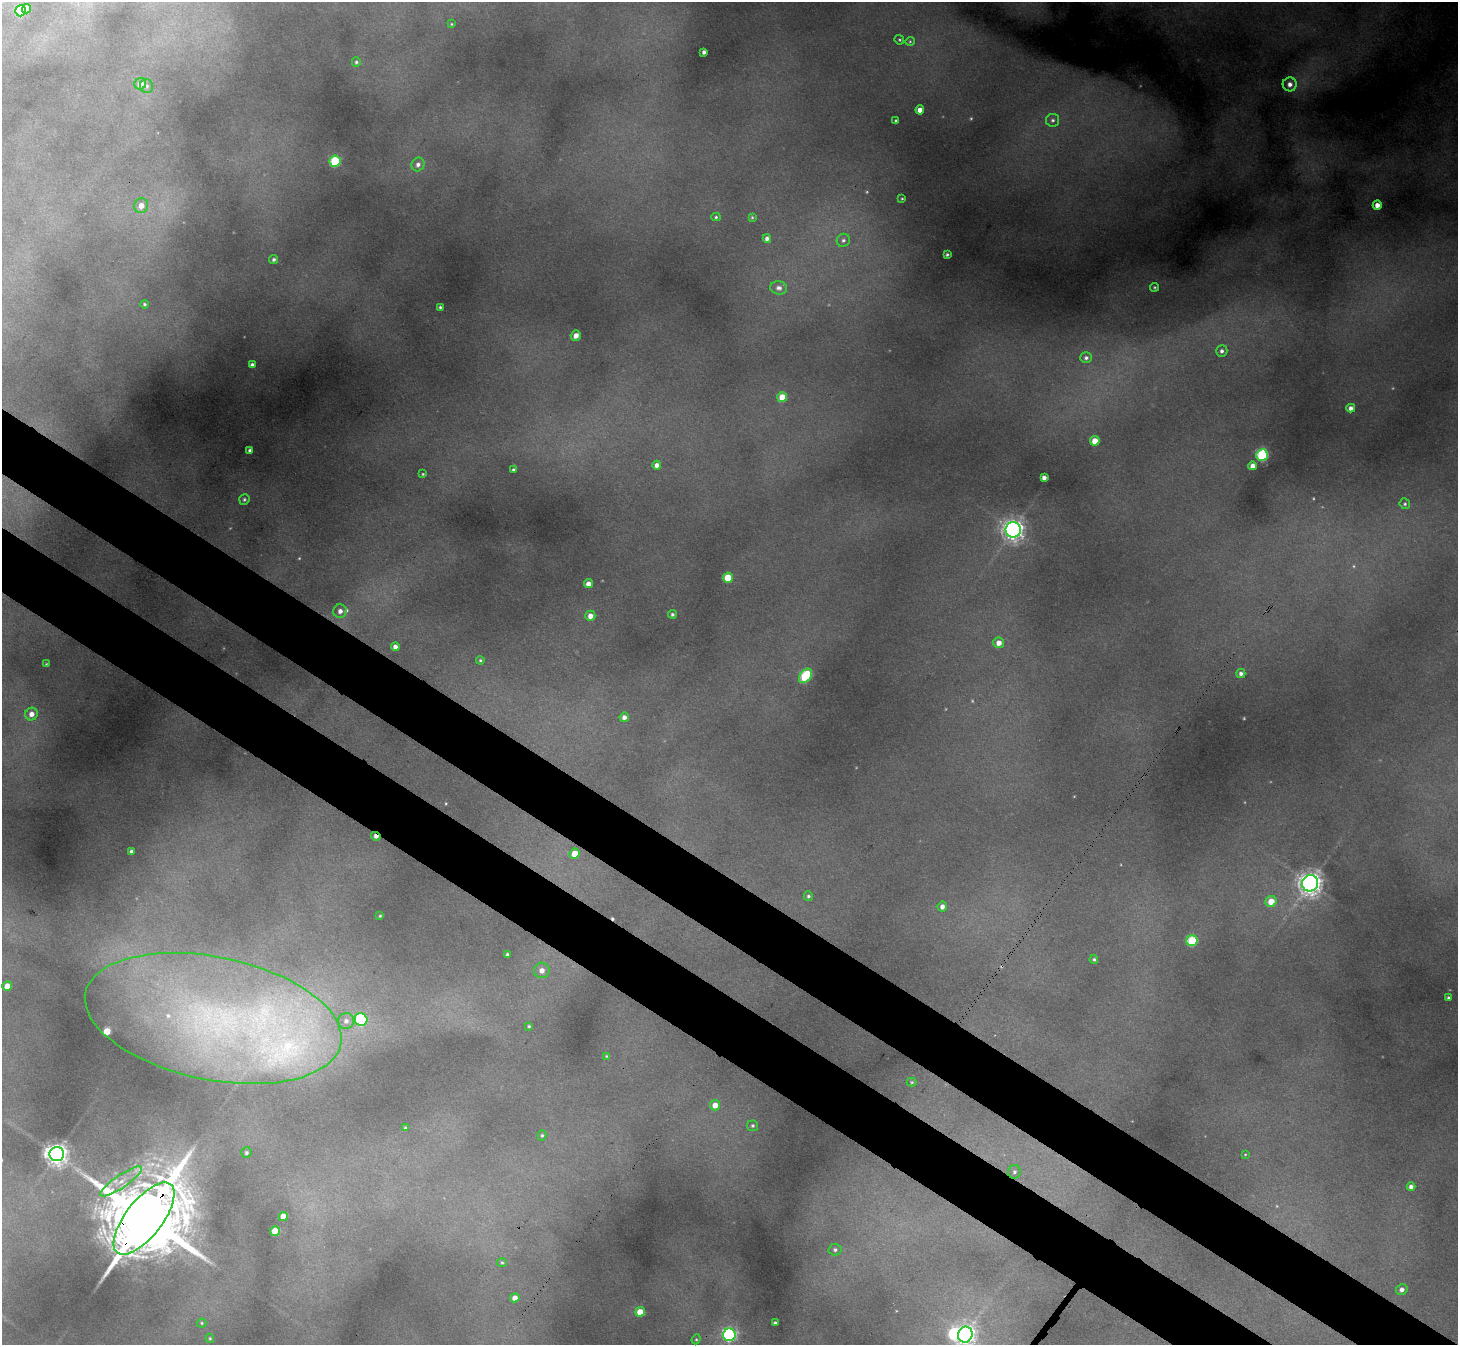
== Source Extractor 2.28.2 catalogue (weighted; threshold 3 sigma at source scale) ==
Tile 6 of 4 x 4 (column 2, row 2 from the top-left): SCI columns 1513-2968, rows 3055-4397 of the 5938 x 5969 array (HDU 1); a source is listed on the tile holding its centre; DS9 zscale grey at full resolution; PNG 1460 x 1347 px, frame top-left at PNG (2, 2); each listed source drawn as its Kron ellipse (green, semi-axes under 4 px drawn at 4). Shown black and unused: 9% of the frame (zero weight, under 3 of 4 exposures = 7% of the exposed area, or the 3 px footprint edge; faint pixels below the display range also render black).
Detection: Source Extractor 2.28.2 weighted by HDU 2 'WHT'; one run over the whole footprint, this tile lists its part. Background 0.379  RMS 0.016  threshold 0.0713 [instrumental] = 3 sigma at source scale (4.5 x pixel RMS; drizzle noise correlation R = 1.50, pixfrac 1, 0.05/0.05 arcsec/px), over >= 5 px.
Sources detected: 116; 7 too faint to see at this stretch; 1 inside a brighter object's white glare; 1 cosmic-ray / hot-pixel residue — neither listed nor drawn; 5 inside a brighter listed object's ellipse — not listed separately; the other 102 listed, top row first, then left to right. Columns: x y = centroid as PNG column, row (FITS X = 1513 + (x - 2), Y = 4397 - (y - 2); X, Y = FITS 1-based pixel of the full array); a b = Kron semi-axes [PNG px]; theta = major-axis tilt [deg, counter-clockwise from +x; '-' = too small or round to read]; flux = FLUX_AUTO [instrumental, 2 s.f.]
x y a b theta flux
26 9 5 4 - 13
20 11 5 5 - 100
451 24 4 3 - 1.5
899 40 5 4 - 2.2
910 41 5 4 - 2.1
704 52 4 3 - 5.5
356 62 4 4 - 2.9
140 84 6 5 - 22
1290 84 7 7 - 12
146 86 7 6 - 5.3
920 110 4 4 - 15
1053 120 6 6 - 4.8
896 121 4 3 - 3.7
335 161 6 5 - 160
418 164 7 6 - 6.9
902 198 3 3 - 1.6
1377 205 4 4 - 16
141 206 7 7 - 17
716 217 4 4 - 2.4
752 217 4 4 - 2
767 239 4 4 - 7.4
843 240 7 6 - 5.1
947 254 3 3 - 3
274 260 4 4 - 4.1
1155 287 4 4 - 2.3
779 288 8 6 -8 7.3
145 304 4 4 - 2.7
440 307 3 3 - 2.1
576 335 5 5 - 11
1222 351 6 5 - 5.6
1086 358 6 5 - 4.7
252 365 4 4 - 6.2
782 397 5 5 - 40
1351 408 4 4 - 9
1095 441 5 4 - 29
250 450 4 3 - 4.9
1262 455 6 5 - 200
657 465 4 4 - 9.2
1253 466 4 4 - 13
513 470 3 3 - 3.7
423 474 3 3 - 1.9
1044 478 4 4 - 8.6
244 499 5 5 - 3.4
1405 504 5 5 - 3.1
1013 530 8 7 - 1200
728 578 5 5 - 49
588 584 4 4 - 14
340 611 7 6 - 9.9
672 614 4 4 - 3.7
590 616 5 5 - 15
999 643 5 5 - 15
395 647 4 4 - 8.3
480 660 4 4 - 2.4
46 664 4 3 - 1.5
1241 673 4 4 - 6.1
805 676 8 5 51 130
31 714 6 6 - 13
624 717 4 4 - 8.5
376 836 5 3 - 8.4
131 851 4 3 - 4.4
574 854 5 5 - 30
1310 883 8 8 - 1400
808 896 4 4 - 3.4
1271 901 5 5 - 35
942 907 5 5 - 11
380 916 3 3 - 1.8
1192 941 5 5 - 140
507 954 3 3 - 2.4
1094 959 4 4 - 3
542 970 8 8 - 11
7 986 5 4 - 22
1448 997 3 3 - 2.6
213 1018 130 61 -11 870
361 1019 6 6 - 140
346 1021 8 8 - 11
529 1026 3 3 - 2.3
606 1056 4 3 - 1.7
912 1082 5 4 - 2.2
715 1105 5 5 - 21
753 1126 5 5 - 3.4
405 1128 4 3 - 3.2
542 1135 5 4 - 2.7
246 1153 5 5 - 3.6
57 1154 7 7 - 1400
1245 1154 3 3 - 1.4
1014 1172 7 6 - 5.5
121 1181 25 6 34 26
1411 1187 4 4 - 6.9
283 1216 4 4 - 22
144 1219 43 18 52 31000
275 1231 5 5 - 50
835 1250 6 6 - 4.8
502 1263 5 4 - 2.5
1402 1290 6 5 - 8.2
515 1298 4 4 - 14
640 1312 5 4 - 37
202 1323 5 4 - 2.1
775 1323 4 3 - 3.4
965 1334 8 7 - 970
729 1335 6 6 - 420
210 1338 4 3 - 1.9
696 1339 5 4 - 2.2
Overlapping masked pixels (flux is a lower limit): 2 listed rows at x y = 376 836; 144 1219
Isophote crosses this tile's border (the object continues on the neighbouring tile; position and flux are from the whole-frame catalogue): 1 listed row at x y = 965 1334